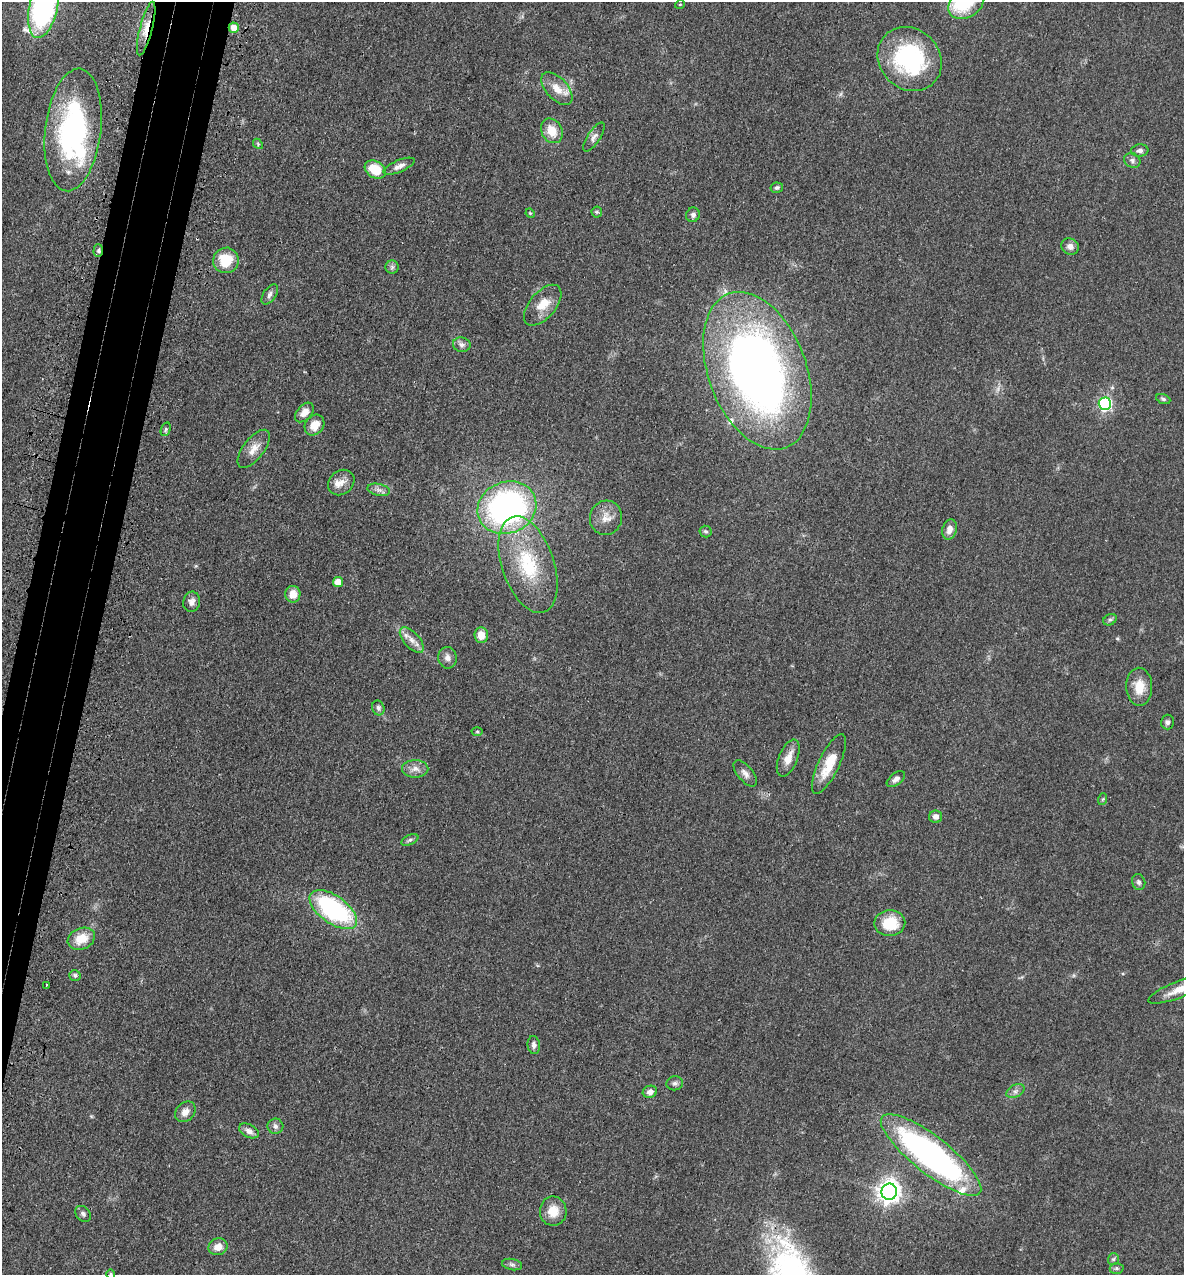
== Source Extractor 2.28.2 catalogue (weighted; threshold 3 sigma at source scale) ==
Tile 7 of 4 x 4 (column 3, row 2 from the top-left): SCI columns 2684-3865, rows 2615-3887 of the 5248 x 5228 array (HDU 1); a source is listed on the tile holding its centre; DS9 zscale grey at full resolution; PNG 1186 x 1277 px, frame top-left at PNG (2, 2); each listed source drawn as its Kron ellipse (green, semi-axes under 4 px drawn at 4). Shown black and unused: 5% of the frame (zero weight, under 3 of 4 exposures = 6% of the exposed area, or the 3 px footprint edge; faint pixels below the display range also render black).
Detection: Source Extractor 2.28.2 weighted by HDU 2 'WHT'; one run over the whole footprint, this tile lists its part. Background 0.0402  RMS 0.0049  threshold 0.0219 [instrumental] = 3 sigma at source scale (4.5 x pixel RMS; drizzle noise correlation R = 1.50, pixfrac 1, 0.05/0.05 arcsec/px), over >= 5 px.
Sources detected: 87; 5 inside a brighter listed object's ellipse — not listed separately; the other 82 listed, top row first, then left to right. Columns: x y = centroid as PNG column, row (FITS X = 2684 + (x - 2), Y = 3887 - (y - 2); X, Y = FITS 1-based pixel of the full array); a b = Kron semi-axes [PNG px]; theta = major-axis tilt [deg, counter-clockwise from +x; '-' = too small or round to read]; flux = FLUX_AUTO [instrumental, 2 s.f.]
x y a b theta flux
966 3 19 14 35 12
680 4 5 3 - 0.35
44 6 32 14 78 130
234 28 5 5 - 5.6
146 29 27 6 76 6.6
910 59 34 30 -45 54
557 89 20 11 -48 6.9
73 130 61 28 83 88
552 131 13 10 -62 7.8
594 137 17 6 57 2.2
258 144 6 4 -49 0.66
1140 151 8 6 6 1.8
1132 160 8 7 - 1.6
399 166 17 6 23 2.6
375 170 11 8 -32 13
777 188 6 5 - 1.1
597 212 5 5 - 0.7
530 213 5 4 - 0.51
693 215 7 6 - 1.4
1070 246 9 8 - 2.8
98 251 6 4 89 1
226 260 13 12 - 14
392 267 6 6 - 1.2
270 294 11 6 55 1.8
543 305 24 13 50 8.7
462 345 9 7 -10 1.9
757 371 82 49 -69 350
1163 399 7 4 -20 0.86
1105 404 6 6 - 79
304 412 11 7 47 4.2
315 425 11 9 52 6.5
166 429 7 4 72 0.86
254 449 22 10 52 5.1
341 483 14 11 40 4.2
379 490 11 6 -13 2
507 508 30 25 22 130
606 518 17 16 - 5.6
949 529 10 7 75 3.6
706 531 6 6 - 0.92
528 565 50 26 -71 34
338 582 5 5 - 5
293 594 8 7 - 4.8
192 602 10 8 78 2.6
1110 620 7 5 28 1
481 635 8 7 - 5
412 640 15 8 -48 3.9
447 658 11 9 -81 2.4
1139 687 19 13 -88 8.4
378 708 7 6 - 1.3
1167 722 7 6 - 1.5
477 731 5 3 - 0.58
788 758 19 9 67 5.5
829 764 33 10 64 13
415 769 13 8 -1 3.3
745 773 16 7 -50 2.7
896 779 10 6 38 2.1
1103 799 6 4 71 0.57
936 817 6 6 - 2.2
410 840 9 5 24 1.1
1139 882 8 6 -74 1.3
333 910 27 14 -36 66
890 923 15 12 3 15
81 939 14 10 22 9.1
75 975 6 5 - 1.1
47 985 3 3 - 1.2
1179 990 32 8 21 7.3
534 1045 9 6 -83 1.8
675 1083 8 7 - 1.4
1015 1091 9 6 27 1.7
650 1092 7 6 - 2.3
185 1112 11 9 45 3.8
275 1126 8 7 - 1.8
249 1131 11 6 -26 2.5
931 1155 62 18 -38 160
889 1192 8 7 - 360
553 1211 14 13 - 7.6
83 1214 9 6 -46 1.5
218 1247 10 8 20 4.3
1113 1259 6 5 - 0.84
512 1265 10 5 -10 1.3
1117 1268 7 5 -1 0.95
111 1274 4 4 - 0.55
Overlapping masked pixels (flux is a lower limit): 3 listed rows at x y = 234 28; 146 29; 98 251
Isophote crosses this tile's border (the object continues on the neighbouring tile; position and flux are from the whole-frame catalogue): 4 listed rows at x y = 966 3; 44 6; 1179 990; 111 1274